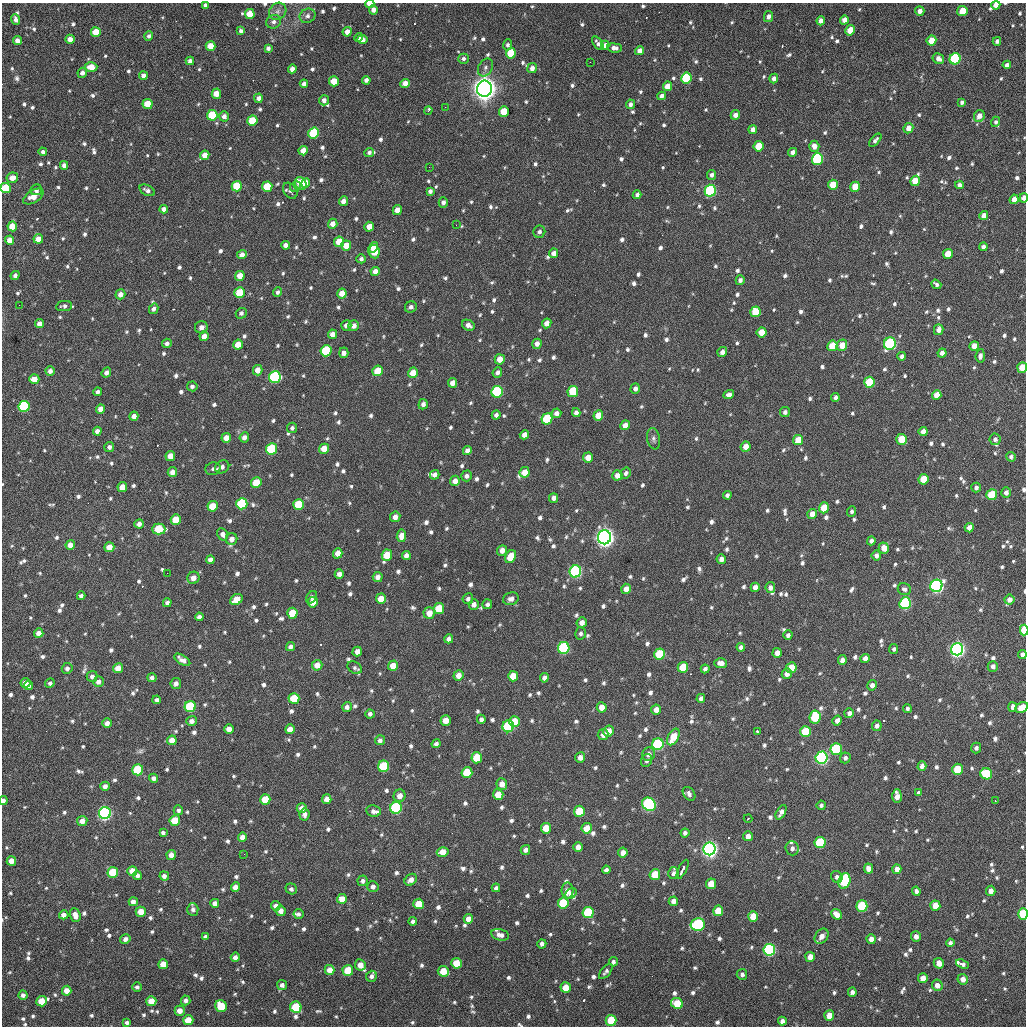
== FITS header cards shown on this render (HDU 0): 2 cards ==
NAXIS1  =                 1024 / length of data axis 1
NAXIS2  =                 1024 / length of data axis 2

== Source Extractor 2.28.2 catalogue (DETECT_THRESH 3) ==
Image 1024 x 1024 px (HDU 0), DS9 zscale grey, 1 PNG px = 1 image px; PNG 1028 x 1028 px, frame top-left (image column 1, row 1024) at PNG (2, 3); each listed source drawn as its Kron ellipse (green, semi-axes under 4 px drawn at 4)
Background 391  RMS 17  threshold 51.5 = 3 sigma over >= 5 px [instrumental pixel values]
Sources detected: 1126; of the 1126, the 500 brightest by FLUX_AUTO listed and drawn (626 fainter detections omitted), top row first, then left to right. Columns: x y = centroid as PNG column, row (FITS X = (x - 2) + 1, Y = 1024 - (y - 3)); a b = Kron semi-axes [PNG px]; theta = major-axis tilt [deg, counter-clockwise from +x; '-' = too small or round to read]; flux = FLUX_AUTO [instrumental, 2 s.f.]
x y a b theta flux
370 4 4 3 - 1.3e+04
205 5 4 3 - 3.6e+03
996 5 4 4 - 9.3e+03
373 10 5 4 - 6.2e+03
278 11 9 8 - 5.7e+03
920 11 5 4 - 6.4e+03
962 11 5 5 - 2.1e+04
250 14 5 5 - 2.7e+04
307 16 8 7 - 4.6e+03
768 17 5 4 - 6.1e+03
16 20 5 4 - 4.8e+03
844 20 4 4 - 8.8e+03
821 21 4 4 - 7.1e+03
273 22 7 6 - 4.6e+03
850 30 5 4 - 2.5e+04
241 31 4 4 - 3.3e+03
96 32 5 5 - 2.6e+04
347 32 4 4 - 1.0e+04
149 36 5 4 - 3.2e+03
359 38 4 3 - 3.1e+03
70 39 4 4 - 9.7e+03
362 40 5 4 - 7.2e+03
17 41 4 4 - 6.1e+03
931 41 5 4 - 2.1e+04
997 41 4 4 - 3.6e+03
598 43 8 4 -54 4.5e+03
508 45 5 4 - 3.2e+03
605 45 4 4 - 6.6e+03
211 46 5 5 - 2.1e+04
268 48 4 4 - 3.5e+03
614 48 7 4 -7 5.5e+03
639 51 4 4 - 8.3e+03
511 53 5 5 - 4.0e+04
463 59 5 5 - 3.3e+03
938 59 6 5 - 6.0e+03
955 59 6 5 - 1.4e+05
190 61 4 4 - 4.5e+03
590 62 2 2 - 3.3e+03
1007 65 4 4 - 4.3e+03
91 67 6 5 - 1.4e+04
485 68 9 7 62 4.0e+03
532 68 5 5 - 5.7e+03
292 69 4 4 - 6.8e+03
82 73 5 4 - 5.2e+03
143 76 4 4 - 6.1e+03
686 78 5 5 - 8.4e+04
774 78 5 4 - 5.5e+03
366 80 4 4 - 5.1e+03
334 81 5 5 - 2.1e+04
405 83 5 4 - 9.6e+03
304 84 4 4 - 5.0e+03
667 86 5 4 - 1.7e+04
484 89 8 7 - 1.5e+06
216 94 5 4 - 1.4e+04
662 96 4 4 - 4.9e+03
258 98 4 4 - 5.2e+03
324 100 5 5 - 5.0e+03
962 102 4 4 - 3.3e+03
147 104 5 5 - 2.6e+04
630 104 5 4 - 3.9e+03
445 107 2 2 - 1.0e+04
428 110 4 3 - 3.6e+03
504 111 5 5 - 3.4e+04
212 115 5 5 - 5.7e+04
735 115 5 4 - 7.3e+03
224 116 5 5 - 5.3e+03
979 116 6 5 - 8.5e+03
252 120 5 5 - 3.0e+04
996 122 5 4 - 3.2e+03
908 128 5 4 - 9.6e+03
753 129 4 4 - 5.9e+03
314 133 5 5 - 8.3e+04
875 140 8 4 48 3.7e+03
759 146 5 5 - 3.0e+04
814 146 5 5 - 8.7e+03
303 151 5 4 - 1.1e+04
43 152 4 4 - 3.9e+03
369 152 5 4 - 3.1e+03
793 152 4 4 - 6.6e+03
205 155 5 4 - 1.3e+04
817 159 6 5 - 1.1e+05
64 165 4 4 - 5.2e+03
429 167 2 2 - 3.4e+03
712 175 5 4 - 3.9e+03
12 178 6 5 - 1.1e+04
915 181 5 5 - 2.2e+04
301 183 7 5 -53 2.4e+04
306 183 5 4 - 1.2e+04
833 185 5 5 - 2.5e+04
960 185 4 4 - 4.4e+03
237 186 5 5 - 3.9e+04
267 187 5 5 - 4.0e+04
295 187 6 5 - 5.6e+03
855 187 5 5 - 2.1e+04
6 188 5 5 - 4.8e+04
36 190 6 5 - 3.8e+03
147 190 8 5 -27 4.7e+03
290 191 9 6 -53 3.4e+03
430 191 4 4 - 3.7e+03
710 191 6 5 - 1.5e+05
637 195 4 4 - 3.8e+03
33 197 11 6 32 1.3e+04
1024 198 4 4 - 9.0e+03
1014 199 5 4 - 9.5e+03
343 201 5 4 - 7.2e+03
443 202 5 4 - 4.5e+03
164 209 4 4 - 5.3e+03
397 210 5 4 - 1.1e+04
984 216 4 4 - 9.5e+03
333 224 5 4 - 9.8e+03
456 225 2 2 - 3.6e+03
12 226 5 5 - 2.0e+04
369 227 5 4 - 1.3e+04
539 232 6 6 - 3.6e+03
38 239 5 4 - 1.2e+04
10 240 4 4 - 1.0e+04
339 242 5 5 - 2.2e+04
285 245 4 4 - 5.7e+03
346 246 5 5 - 1.9e+04
373 247 5 4 - 1.1e+04
983 247 4 4 - 4.9e+03
374 252 7 5 -83 3.1e+04
553 253 5 4 - 6.2e+03
948 254 5 5 - 2.1e+04
242 255 5 4 - 7.8e+03
361 259 4 4 - 3.4e+03
375 271 5 4 - 8.7e+03
15 275 5 4 - 3.5e+03
240 276 5 4 - 1.4e+04
740 280 5 4 - 4.1e+03
936 284 5 3 - 3.3e+03
277 292 4 4 - 3.2e+03
240 293 5 5 - 3.6e+04
342 293 5 4 - 1.3e+04
120 294 5 4 - 7.7e+03
19 305 2 2 - 6.6e+03
64 306 8 5 8 3.4e+03
411 307 6 5 - 4.2e+03
154 309 5 4 - 4.2e+03
755 312 5 5 - 3.7e+04
241 313 5 5 - 3.2e+03
547 323 5 4 - 9.2e+03
39 324 4 4 - 7.0e+03
346 325 5 5 - 5.5e+03
468 325 6 5 - 6.1e+03
354 326 5 5 - 7.0e+03
201 327 6 6 - 6.9e+03
939 330 5 4 - 7.1e+03
761 332 5 5 - 1.9e+04
332 334 4 4 - 7.6e+03
204 336 5 4 - 1.0e+04
167 343 5 4 - 3.8e+03
238 344 5 5 - 1.5e+04
537 344 5 4 - 6.6e+03
890 344 6 6 - 1.6e+05
842 345 6 5 - 1.6e+04
832 346 5 5 - 2.5e+04
974 346 5 4 - 1.2e+04
326 351 5 5 - 6.2e+04
722 352 5 5 - 5.4e+03
344 353 5 4 - 5.1e+03
942 353 4 4 - 5.7e+03
902 356 4 4 - 3.7e+03
980 356 7 4 84 4.2e+03
500 359 5 5 - 1.3e+04
1022 368 5 5 - 2.5e+04
258 370 5 5 - 1.0e+04
50 371 5 4 - 5.7e+03
378 371 5 5 - 2.7e+04
106 372 5 4 - 5.0e+03
413 373 5 5 - 1.5e+04
497 373 5 4 - 4.1e+03
275 377 6 6 - 1.4e+05
34 379 5 5 - 1.4e+04
869 382 5 5 - 6.3e+04
452 383 5 4 - 8.3e+03
192 386 5 5 - 3.4e+03
635 389 5 4 - 4.3e+03
573 391 5 5 - 5.0e+04
98 392 4 4 - 4.5e+03
497 392 6 5 - 1.4e+05
729 395 5 4 - 4.6e+03
937 395 5 4 - 1.1e+04
835 397 4 4 - 4.8e+03
423 404 5 4 - 4.7e+03
24 406 5 5 - 9.9e+04
100 409 5 4 - 7.5e+03
785 412 5 5 - 3.9e+03
556 413 5 4 - 5.8e+03
576 413 4 4 - 4.9e+03
496 415 4 4 - 3.7e+03
598 415 5 5 - 1.5e+04
134 416 4 4 - 5.8e+03
547 419 6 5 - 5.9e+04
625 425 5 4 - 8.7e+03
292 428 5 5 - 3.5e+03
97 431 4 4 - 5.0e+03
923 432 4 4 - 8.1e+03
524 435 5 4 - 7.0e+03
244 437 5 4 - 5.9e+03
226 438 5 5 - 1.0e+04
653 439 11 6 -79 3.8e+03
901 439 5 5 - 2.8e+04
995 439 6 5 - 3.9e+03
798 440 5 5 - 2.4e+04
109 447 5 5 - 4.3e+03
746 447 5 5 - 1.2e+04
271 449 5 5 - 7.5e+04
324 449 5 5 - 1.7e+04
467 450 5 4 - 6.5e+03
170 456 5 5 - 1.4e+04
1011 457 5 4 - 3.5e+03
588 458 5 5 - 1.3e+04
222 467 7 6 - 5.3e+03
213 469 7 6 - 3.4e+03
172 472 5 4 - 7.7e+03
525 472 5 5 - 1.7e+04
626 473 6 5 - 3.7e+03
435 475 5 4 - 5.8e+03
617 475 5 5 - 9.3e+03
466 476 5 5 - 4.6e+03
923 479 5 5 - 2.7e+04
455 481 5 5 - 8.0e+03
256 483 5 5 - 3.2e+04
122 487 5 4 - 1.4e+04
976 488 5 4 - 3.5e+03
1006 493 5 5 - 5.5e+03
727 495 4 3 - 3.3e+03
992 495 5 5 - 5.2e+04
553 498 5 4 - 5.2e+03
242 504 5 5 - 9.6e+04
299 504 5 5 - 4.2e+04
213 506 5 5 - 2.7e+04
824 508 5 5 - 2.9e+04
852 511 5 4 - 3.1e+03
812 514 5 4 - 1.1e+04
395 517 5 5 - 6.8e+03
176 520 5 5 - 2.6e+04
139 524 5 4 - 5.1e+03
969 528 5 4 - 9.6e+03
159 529 7 5 0 4.8e+04
223 534 6 5 - 6.9e+03
401 536 6 4 82 1.0e+04
604 537 7 6 - 9.5e+05
232 539 6 5 - 7.1e+03
871 541 4 4 - 4.3e+03
70 545 5 4 - 9.2e+03
109 547 5 4 - 1.5e+04
884 548 5 5 - 1.2e+04
502 550 5 5 - 8.5e+03
338 553 5 4 - 1.2e+04
387 555 5 5 - 2.9e+04
406 556 4 4 - 5.4e+03
876 556 5 4 - 4.6e+03
511 557 7 5 61 2.8e+04
721 559 5 4 - 5.3e+03
210 560 4 4 - 5.1e+03
575 571 6 6 - 2.0e+05
167 573 2 2 - 3.5e+03
339 574 5 4 - 6.0e+03
378 577 5 5 - 6.3e+03
193 578 6 6 - 9.3e+03
936 586 6 6 - 3.3e+05
755 587 5 4 - 6.9e+03
770 587 5 4 - 4.7e+03
626 589 5 5 - 1.1e+04
904 589 7 6 - 3.8e+03
81 596 4 4 - 3.6e+03
312 597 7 5 55 3.4e+03
236 599 7 5 34 2.0e+04
381 599 5 5 - 1.6e+04
468 599 5 5 - 3.2e+03
511 599 8 6 20 5.6e+03
1009 600 5 5 - 6.0e+03
313 602 5 5 - 1.4e+04
167 603 4 4 - 4.7e+03
905 603 6 5 - 1.8e+05
474 604 5 5 - 5.9e+03
487 604 5 5 - 3.3e+03
439 608 5 5 - 3.3e+04
292 613 5 5 - 2.9e+04
429 613 6 5 - 1.4e+04
199 617 4 4 - 4.4e+03
582 622 5 5 - 6.9e+03
1024 630 5 3 - 5.2e+04
39 633 5 4 - 8.4e+03
581 633 6 5 - 3.2e+03
788 635 5 4 - 3.6e+03
449 639 4 4 - 4.7e+03
290 647 5 4 - 4.9e+03
741 647 4 4 - 3.9e+03
564 648 6 5 - 1.4e+05
894 649 5 4 - 3.3e+03
957 649 6 6 - 5.3e+05
357 651 5 4 - 8.5e+03
777 653 5 4 - 7.8e+03
660 654 5 5 - 5.8e+04
1022 655 4 4 - 4.8e+03
865 658 5 4 - 6.5e+03
182 660 9 4 -32 6.4e+03
842 660 5 4 - 5.3e+03
721 663 6 5 - 7.6e+03
317 665 5 5 - 1.2e+04
393 666 5 5 - 1.5e+04
993 666 5 5 - 4.5e+03
683 667 5 5 - 3.6e+04
67 668 5 5 - 3.9e+03
118 668 5 4 - 1.4e+04
355 668 8 5 -33 3.2e+03
791 668 5 5 - 2.4e+04
705 669 4 4 - 3.5e+03
787 674 5 4 - 6.9e+03
458 675 5 5 - 1.0e+04
92 676 5 5 - 4.3e+03
513 676 5 5 - 2.0e+04
152 678 4 4 - 4.0e+03
544 678 5 4 - 5.3e+03
98 682 5 5 - 5.9e+03
25 683 5 4 - 8.4e+03
50 683 5 4 - 3.4e+03
176 683 5 5 - 5.1e+03
29 685 4 4 - 5.6e+03
872 685 5 5 - 5.6e+03
294 698 5 5 - 4.0e+04
701 698 4 4 - 4.2e+03
157 700 4 4 - 4.3e+03
190 706 5 5 - 7.6e+04
347 707 5 4 - 4.5e+03
602 707 5 5 - 1.2e+04
1013 707 5 4 - 7.3e+03
1022 707 7 5 28 1.5e+04
907 708 4 3 - 3.3e+03
656 710 5 5 - 8.9e+03
849 713 5 5 - 4.3e+03
370 714 5 4 - 3.6e+03
815 717 6 5 - 5.3e+04
481 719 4 4 - 3.9e+03
446 720 5 5 - 1.5e+04
192 721 5 5 - 5.5e+03
837 721 5 4 - 6.8e+03
514 722 5 5 - 3.1e+04
107 723 5 4 - 6.1e+03
508 726 6 5 - 1.1e+05
877 726 5 5 - 4.1e+03
229 729 5 4 - 8.9e+03
290 729 5 5 - 1.1e+04
608 731 5 5 - 1.2e+04
757 731 3 3 - 4.1e+03
805 731 5 5 - 4.9e+04
603 735 5 5 - 6.0e+03
673 737 9 5 61 2.7e+04
172 740 5 5 - 1.0e+04
380 740 5 5 - 3.8e+03
436 744 4 4 - 4.1e+03
658 744 6 5 - 1.4e+05
976 748 5 5 - 3.7e+03
836 749 6 5 - 9.8e+04
649 754 7 6 - 6.5e+03
580 757 5 5 - 7.5e+03
477 758 6 5 - 2.8e+04
822 758 6 6 - 3.3e+05
845 758 5 5 - 3.9e+03
646 760 6 5 - 3.2e+03
383 766 6 5 - 8.3e+04
922 766 5 4 - 5.7e+03
957 769 5 5 - 3.7e+04
138 770 5 5 - 7.6e+04
467 773 5 5 - 4.8e+04
986 774 6 5 - 6.0e+04
154 778 4 4 - 4.7e+03
502 784 6 5 - 1.1e+04
105 786 5 4 - 5.2e+03
919 793 4 4 - 3.5e+03
689 794 8 5 -53 4.0e+03
498 795 5 5 - 1.7e+04
400 796 6 6 - 8.8e+03
897 796 7 4 -88 9.2e+03
265 799 5 5 - 2.7e+04
327 799 5 4 - 9.0e+03
3 801 4 3 - 4.1e+03
995 801 3 2 - 2.1e+04
649 804 7 6 - 2.2e+05
821 805 4 4 - 3.2e+03
302 808 5 5 - 8.1e+03
396 808 6 5 - 1.5e+05
178 810 5 4 - 3.4e+03
373 811 7 6 - 4.3e+03
579 811 5 5 - 4.3e+04
781 812 8 4 63 5.2e+03
105 813 6 6 - 3.6e+05
305 814 6 5 - 4.6e+03
748 818 4 3 - 4.4e+03
175 820 5 5 - 3.1e+04
82 821 5 5 - 7.9e+03
546 828 5 5 - 2.4e+04
587 828 5 5 - 2.1e+04
163 833 4 4 - 3.2e+03
685 833 4 4 - 3.5e+03
748 836 5 5 - 7.4e+03
242 837 4 4 - 6.7e+03
820 842 6 5 - 7.5e+04
578 847 5 5 - 7.4e+03
792 848 7 6 - 5.2e+03
709 849 6 6 - 5.9e+05
525 850 5 4 - 4.7e+03
443 852 6 5 - 1.5e+04
623 853 5 4 - 8.6e+03
244 854 2 2 - 4.7e+03
171 855 5 4 - 7.2e+03
11 861 5 5 - 1.2e+04
868 868 5 4 - 8.5e+03
683 869 10 3 63 1.1e+04
897 869 5 4 - 7.4e+03
606 870 4 4 - 4.0e+03
132 871 5 5 - 1.4e+04
113 872 5 5 - 4.1e+04
673 873 6 5 - 3.8e+03
137 875 5 4 - 4.1e+03
655 875 5 5 - 3.8e+04
164 876 5 4 - 4.5e+03
837 877 6 5 - 3.8e+03
411 880 7 5 39 6.4e+03
362 881 5 5 - 3.5e+03
844 881 8 5 74 8.1e+04
711 884 5 5 - 2.0e+04
235 887 5 4 - 9.3e+03
373 887 5 5 - 4.5e+03
496 888 4 4 - 3.3e+03
291 889 6 5 - 3.4e+03
568 890 8 6 -87 9.2e+03
916 891 5 4 - 3.9e+03
991 891 5 4 - 7.0e+03
571 894 6 4 40 4.1e+03
342 899 5 5 - 1.4e+04
673 901 4 4 - 5.9e+03
133 902 4 4 - 5.7e+03
215 903 4 4 - 6.1e+03
563 903 5 5 - 6.4e+04
419 904 5 5 - 2.6e+04
276 906 5 4 - 4.8e+03
862 906 6 5 - 7.9e+04
935 906 5 5 - 1.8e+04
193 909 6 5 - 4.6e+03
281 911 5 5 - 7.6e+03
718 911 5 5 - 2.0e+04
141 912 5 5 - 1.7e+04
588 912 5 5 - 8.6e+04
298 914 5 5 - 3.4e+03
837 914 6 5 - 9.9e+03
1023 914 6 4 -88 5.3e+04
64 915 5 4 - 6.3e+03
75 915 7 5 -70 8.8e+03
753 916 5 5 - 1.7e+04
468 919 5 4 - 9.0e+03
413 921 4 4 - 3.8e+03
698 924 7 6 - 1.5e+05
500 935 9 5 -13 5.9e+03
822 936 8 6 55 8.3e+03
916 936 5 5 - 7.1e+03
205 937 4 4 - 4.3e+03
125 939 5 5 - 4.7e+03
871 939 4 4 - 7.3e+03
950 943 4 4 - 3.8e+03
542 944 4 4 - 3.9e+03
769 950 6 6 - 2.1e+05
235 957 5 4 - 5.4e+03
810 957 5 5 - 1.1e+04
613 962 5 4 - 3.1e+03
456 963 5 5 - 2.4e+04
939 963 5 5 - 1.0e+04
163 964 5 5 - 1.5e+04
962 964 7 4 -22 3.7e+03
360 965 6 5 - 1.1e+04
330 970 5 5 - 1.1e+04
348 970 5 5 - 3.1e+04
443 971 6 5 - 2.1e+04
606 971 9 4 49 3.3e+03
742 974 5 5 - 4.0e+03
371 976 6 5 - 3.7e+03
923 978 5 5 - 1.1e+04
963 979 5 5 - 7.7e+03
282 985 5 5 - 4.6e+03
937 985 6 5 - 7.6e+03
137 987 5 5 - 3.1e+03
566 988 5 5 - 2.2e+04
67 991 5 4 - 1.2e+04
852 992 4 4 - 4.3e+03
23 995 4 4 - 4.5e+03
186 1000 5 4 - 4.8e+03
41 1001 5 5 - 2.0e+04
151 1001 5 5 - 1.8e+04
677 1003 6 5 - 2.8e+04
221 1006 6 5 - 3.7e+04
296 1007 6 5 - 6.2e+04
180 1011 5 5 - 9.8e+03
829 1016 5 5 - 1.9e+04
188 1020 5 5 - 1.9e+04
611 1020 5 5 - 3.6e+04
782 1021 4 4 - 5.2e+03
127 1023 4 4 - 3.3e+03
At the frame edge (FLAGS 8, measured only in part): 10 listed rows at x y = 370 4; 205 5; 996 5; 6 188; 1024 198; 1022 368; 1024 630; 1022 707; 3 801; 1023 914
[626 fainter detections neither listed nor drawn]